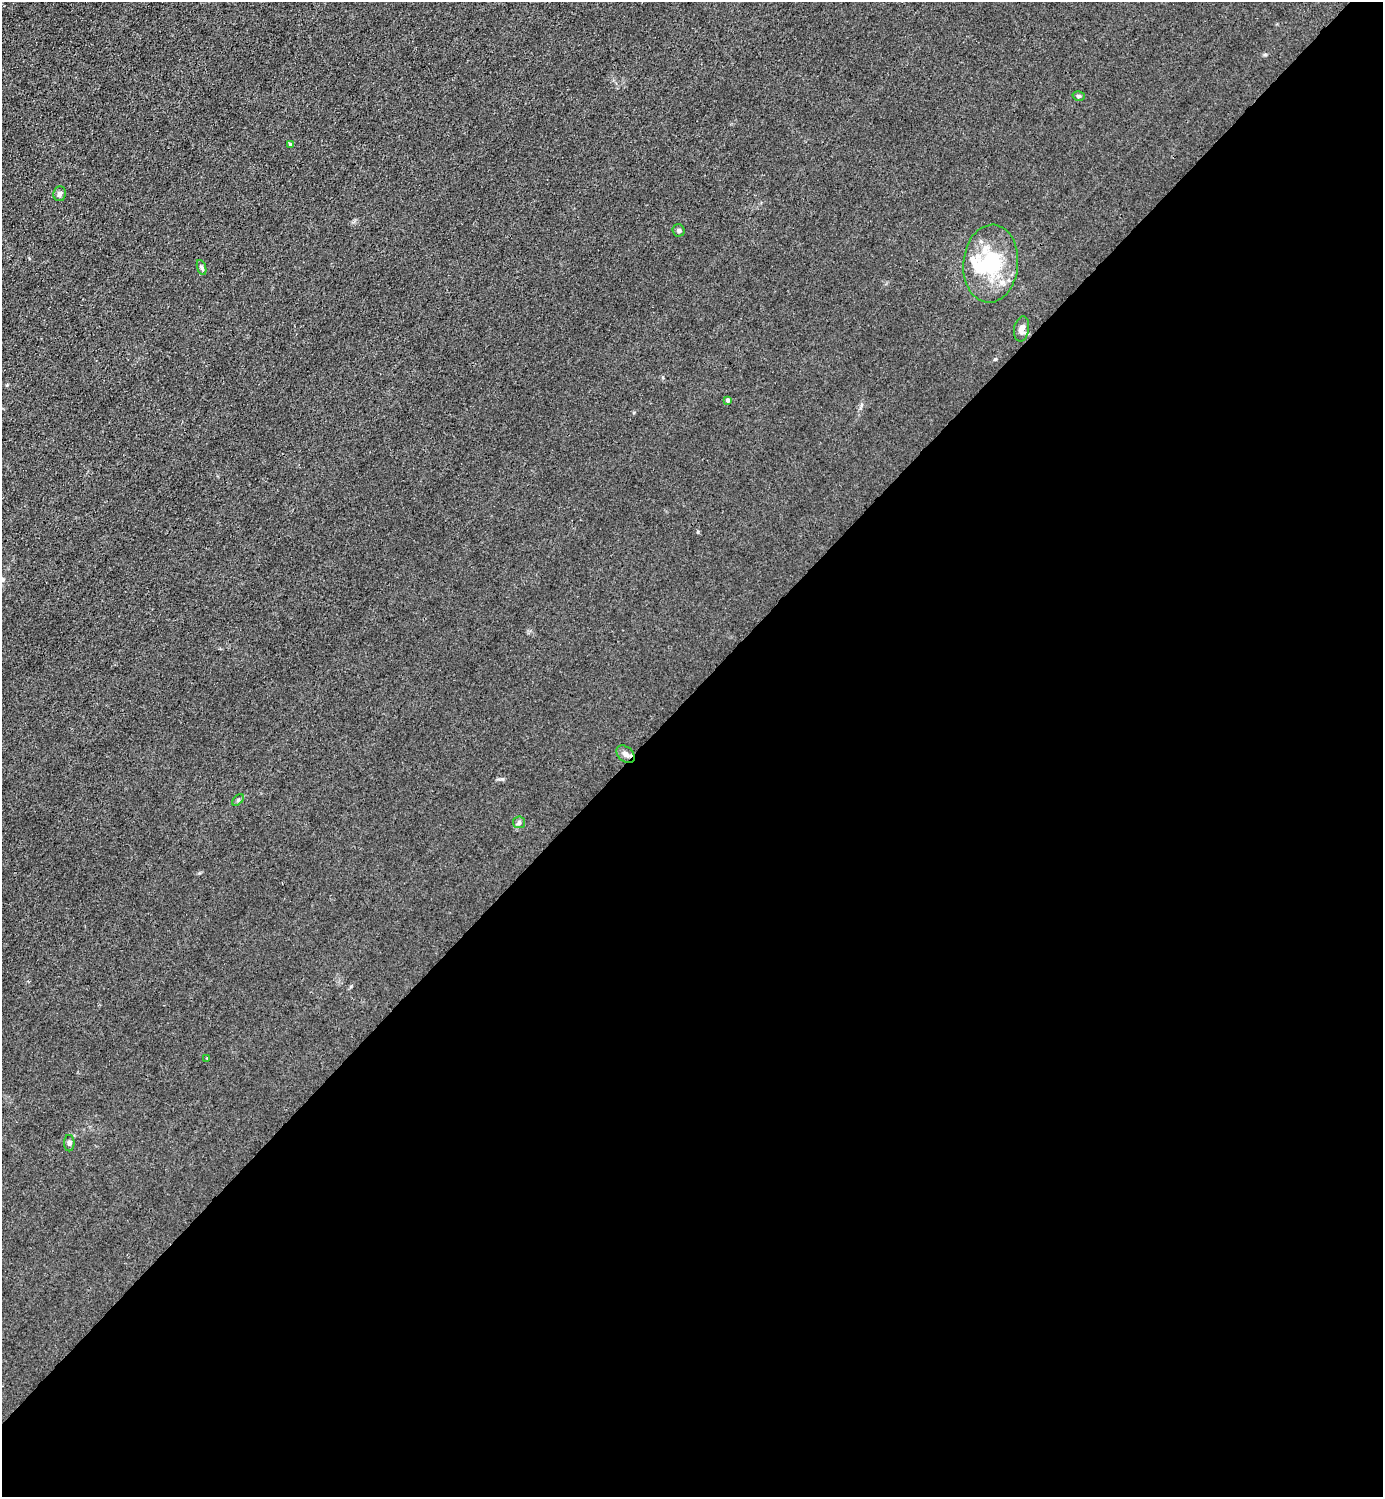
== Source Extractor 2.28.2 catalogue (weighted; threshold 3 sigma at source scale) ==
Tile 15 of 4 x 4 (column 3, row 4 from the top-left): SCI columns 3065-4445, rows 3-1497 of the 5985 x 5985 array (HDU 1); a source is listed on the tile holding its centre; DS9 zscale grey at full resolution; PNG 1385 x 1499 px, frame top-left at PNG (2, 2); each listed source drawn as its Kron ellipse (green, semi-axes under 4 px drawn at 4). Shown black and unused: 54% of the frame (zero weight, under 3 of 4 exposures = <1% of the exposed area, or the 3 px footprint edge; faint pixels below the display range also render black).
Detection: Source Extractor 2.28.2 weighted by HDU 2 'WHT'; one run over the whole footprint, this tile lists its part. Background 0.0215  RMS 0.0062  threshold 0.0279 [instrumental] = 3 sigma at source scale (4.5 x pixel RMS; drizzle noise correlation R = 1.50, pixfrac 1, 0.05/0.05 arcsec/px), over >= 5 px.
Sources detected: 15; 2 inside a brighter object's white glare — neither listed nor drawn; the other 13 listed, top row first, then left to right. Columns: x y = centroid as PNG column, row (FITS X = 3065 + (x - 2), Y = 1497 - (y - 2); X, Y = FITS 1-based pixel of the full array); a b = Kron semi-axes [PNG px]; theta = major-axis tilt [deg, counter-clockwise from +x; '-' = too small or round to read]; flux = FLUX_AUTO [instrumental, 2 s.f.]
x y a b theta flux
1079 96 6 5 - 0.99
291 145 4 4 - 2.1
60 194 7 6 - 1.7
678 230 6 6 - 1.1
991 264 39 27 85 36
202 268 8 3 -71 1
1022 329 13 7 81 3.2
728 400 4 4 - 1.7
625 754 10 7 -42 2.6
238 800 7 4 45 0.88
519 822 6 5 - 1.2
207 1058 3 3 - 0.63
69 1143 8 5 -90 1.4